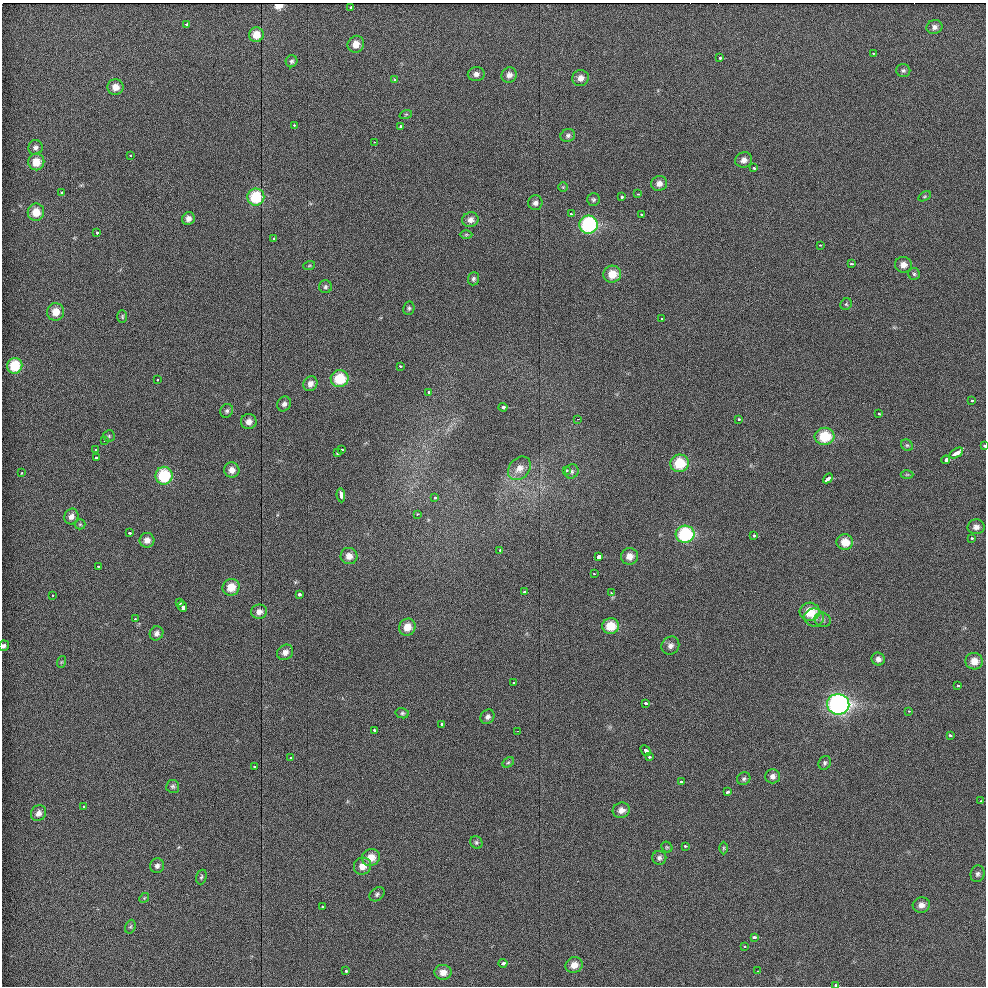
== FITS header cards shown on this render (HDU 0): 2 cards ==
NAXIS1  =                  984 / Axis length
NAXIS2  =                  984 / Axis length

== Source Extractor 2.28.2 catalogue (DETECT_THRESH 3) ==
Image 984 x 984 px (HDU 0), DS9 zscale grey, 1 PNG px = 1 image px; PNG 988 x 988 px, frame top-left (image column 1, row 984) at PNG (2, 3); each listed source drawn as its Kron ellipse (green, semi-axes under 4 px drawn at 4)
Background 34.2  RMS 5.2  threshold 15.5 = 3 sigma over >= 5 px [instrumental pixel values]
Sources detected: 178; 1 with non-positive FLUX_AUTO (blend fragments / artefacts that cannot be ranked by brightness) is neither listed nor drawn; the other 177 listed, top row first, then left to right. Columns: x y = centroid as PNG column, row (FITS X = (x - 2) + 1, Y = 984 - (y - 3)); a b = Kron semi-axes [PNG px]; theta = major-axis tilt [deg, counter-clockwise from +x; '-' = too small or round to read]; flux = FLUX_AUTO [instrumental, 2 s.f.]
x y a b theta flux
350 7 3 3 - 1100
187 24 4 3 - 2300
934 27 8 7 - 1500
256 35 7 7 - 4700
356 44 8 8 - 3400
873 53 3 2 - 360
720 58 3 3 - 1100
292 61 6 6 - 810
903 70 7 6 - 870
476 74 8 7 - 1600
509 75 8 7 - 1900
580 78 8 8 - 2300
395 80 3 3 - 730
115 87 8 7 - 3200
406 114 6 4 19 490
294 125 3 3 - 580
401 126 3 3 - 1400
568 136 7 6 - 1100
374 142 3 2 - 350
35 147 7 7 - 1300
130 156 3 2 - 580
744 160 8 7 - 1900
36 162 8 8 - 5200
753 168 3 3 - 1300
659 183 8 7 - 2000
563 187 5 5 - 370
62 193 3 3 - 1500
638 194 4 3 - 510
925 196 7 4 31 460
256 197 8 8 - 15000
621 197 3 3 - 1600
593 200 6 6 - 770
535 203 7 7 - 1400
36 212 8 8 - 5100
571 214 3 2 - 880
641 214 3 3 - 540
188 219 6 6 - 1800
470 220 8 7 - 1900
589 225 9 9 - 34000
97 233 3 3 - 1400
466 234 6 4 1 510
273 238 3 3 - 930
820 245 3 3 - 310
851 264 3 2 - 540
903 265 8 7 - 2500
309 266 6 4 20 440
612 274 9 8 - 5700
914 274 6 6 - 710
473 279 6 5 - 830
325 287 6 6 - 760
846 304 6 5 - 600
409 308 7 5 80 730
56 312 9 8 - 4500
122 317 6 4 -90 500
662 319 3 2 - 410
15 366 8 7 - 11000
400 366 3 2 - 740
340 379 9 8 - 11000
157 380 3 2 - 530
310 384 8 7 - 2000
428 392 3 3 - 1200
971 400 3 3 - 560
284 404 8 6 57 1300
503 407 4 3 - 4400
227 411 7 6 - 810
879 414 3 2 - 550
577 419 3 2 - 2200
738 419 3 3 - 670
249 422 8 7 - 2200
109 436 6 6 - 540
825 436 10 8 6 11000
104 441 3 2 - 2800
907 445 6 5 - 660
984 446 3 2 - 790
342 449 3 3 - 990
96 450 3 3 - 930
337 453 3 3 - 1000
956 453 7 3 31 3700
96 458 3 3 - 1300
946 460 4 3 - 2400
679 463 9 8 - 11000
519 468 13 10 48 3300
232 470 8 7 - 2400
566 470 3 2 - 840
572 471 7 6 - 930
22 473 3 3 - 770
907 474 6 4 1 430
164 476 9 8 - 17000
828 478 6 3 43 3300
341 495 7 3 -82 4400
435 498 3 3 - 790
417 514 3 3 - 480
71 516 8 7 - 1900
80 524 5 5 - 470
976 527 8 7 - 1700
129 533 3 3 - 910
685 534 9 8 - 24000
754 536 3 3 - 1200
972 538 3 2 - 850
147 540 7 7 - 2300
845 542 8 8 - 5000
500 550 3 3 - 650
349 556 8 8 - 2800
629 556 8 8 - 2900
598 557 4 3 - 7100
98 566 3 2 - 910
594 574 3 2 - 390
231 587 8 8 - 5200
524 592 3 3 - 1400
611 593 3 3 - 450
299 594 3 3 - 2700
53 595 3 3 - 550
180 603 3 3 - 2500
182 607 5 3 - 4900
259 612 8 7 - 2100
810 612 10 9 - 7700
814 617 10 9 - 2200
135 619 3 3 - 660
822 620 8 7 - 1100
611 626 8 8 - 7500
407 627 8 8 - 4600
156 633 7 6 - 1500
4 646 5 5 - 850
670 646 9 8 - 1900
285 652 8 7 - 2100
878 659 7 6 - 1500
974 661 8 8 - 3500
61 662 6 3 71 410
513 683 3 3 - 750
957 686 3 3 - 660
646 703 3 3 - 1200
838 704 11 10 - 94000
909 711 3 2 - 560
402 713 6 5 - 670
487 717 7 6 - 1200
442 724 3 3 - 2100
374 730 3 3 - 930
517 731 2 2 - 3900
950 736 3 3 - 890
645 750 6 3 -47 2800
649 757 4 3 - 730
290 758 3 3 - 740
508 762 6 4 29 520
825 763 7 6 - 780
254 766 3 3 - 670
772 776 7 7 - 1500
744 779 7 6 - 890
681 782 3 3 - 1100
173 786 6 6 - 790
727 792 4 3 - 1200
981 801 3 3 - 590
83 806 3 3 - 850
621 810 8 7 - 2300
39 813 8 7 - 2100
476 842 6 6 - 680
685 846 3 3 - 560
667 847 6 5 - 470
724 848 6 4 90 470
371 857 9 8 - 4600
659 858 7 7 - 1100
157 866 7 7 - 1300
362 866 9 8 - 3000
977 874 8 7 - 1100
201 877 7 5 71 610
377 894 8 6 40 850
144 898 5 4 - 370
921 905 8 7 - 2100
322 907 3 3 - 460
130 927 7 5 71 620
754 937 4 3 - 1900
744 947 3 3 - 530
503 963 4 3 - 2700
574 965 9 7 32 3000
346 971 3 3 - 1100
757 971 2 2 - 180
443 972 8 7 - 2700
835 985 4 3 - 1000
At the frame edge (FLAGS 8, measured only in part): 3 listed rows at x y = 984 446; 4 646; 835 985
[1 non-positive-flux detection neither listed nor drawn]